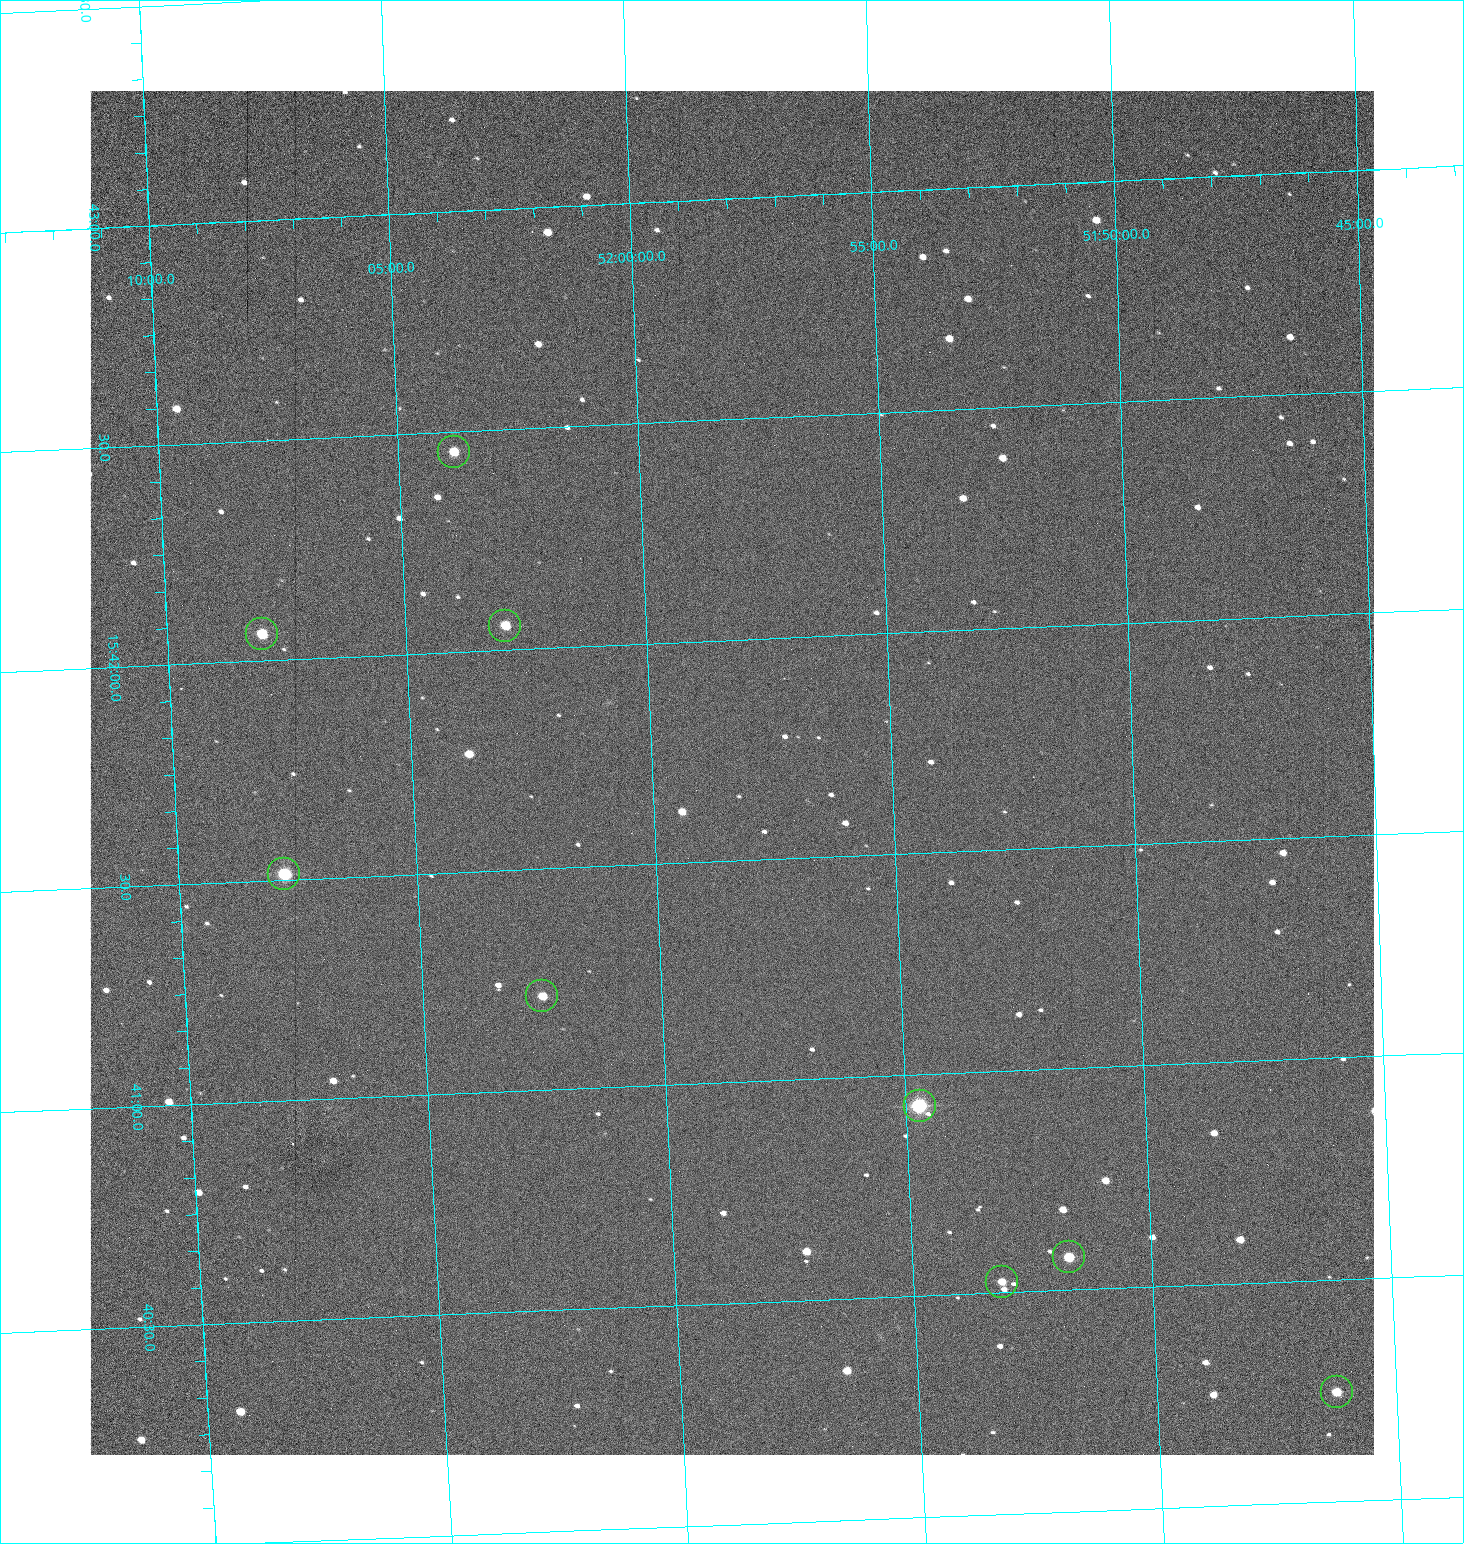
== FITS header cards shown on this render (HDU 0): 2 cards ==
NAXIS1  =                 1284 /fastest changing axis
NAXIS2  =                 1364 /next to fastest changing axis

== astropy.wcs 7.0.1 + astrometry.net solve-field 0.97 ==
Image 1284 x 1364 px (HDU 0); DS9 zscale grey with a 90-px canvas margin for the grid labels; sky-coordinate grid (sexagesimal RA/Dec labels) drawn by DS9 from the SOLVED WCS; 9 Tycho-2 reference stars matched to detected sources circled (green)
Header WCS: RA---TAN/DEC--TAN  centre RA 15:41:42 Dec +51:58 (235.42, +51.97 deg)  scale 1.26 arcsec/px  FOV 26.9' x 28.5'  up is +93 deg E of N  parity flipped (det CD > 0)
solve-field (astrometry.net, Tycho-2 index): VERIFIED the header's WCS against the Tycho-2 star catalogue (9 matches, 0 conflicts) and refined it, rather than solving blind
Solved WCS: RA---TAN-SIP/DEC--TAN-SIP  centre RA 15:41:42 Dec +51:58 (235.43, +51.97 deg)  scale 1.25 arcsec/px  FOV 26.8' x 28.5'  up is +92 deg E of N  parity flipped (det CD > 0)
The solver's refit moves the header's centre by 0.51 arcsec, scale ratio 0.9966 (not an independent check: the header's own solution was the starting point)
Tycho-2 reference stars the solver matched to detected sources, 9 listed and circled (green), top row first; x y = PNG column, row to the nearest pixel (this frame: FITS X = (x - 90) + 1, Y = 1364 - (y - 91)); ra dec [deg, ICRS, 3 dp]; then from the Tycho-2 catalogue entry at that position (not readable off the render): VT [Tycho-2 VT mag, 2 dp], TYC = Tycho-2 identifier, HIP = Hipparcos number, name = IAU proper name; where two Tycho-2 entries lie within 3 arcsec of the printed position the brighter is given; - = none
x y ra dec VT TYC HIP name
454 452 235.614 +52.064 11.61 3489-1132-1 - -
505 626 235.514 +52.049 11.19 3489-1407-1 - -
262 634 235.515 +52.133 11.12 3489-1380-1 - -
284 874 235.378 +52.130 9.31 3489-1322-1 76850 -
542 996 235.303 +52.042 11.52 3489-958-1 - -
920 1106 235.232 +51.912 9.59 3489-824-1 - -
1069 1257 235.143 +51.862 10.97 3489-1016-1 - -
1002 1282 235.131 +51.886 12.29 3489-908-1 - -
1337 1392 235.062 +51.771 11.53 3489-1453-1 - -